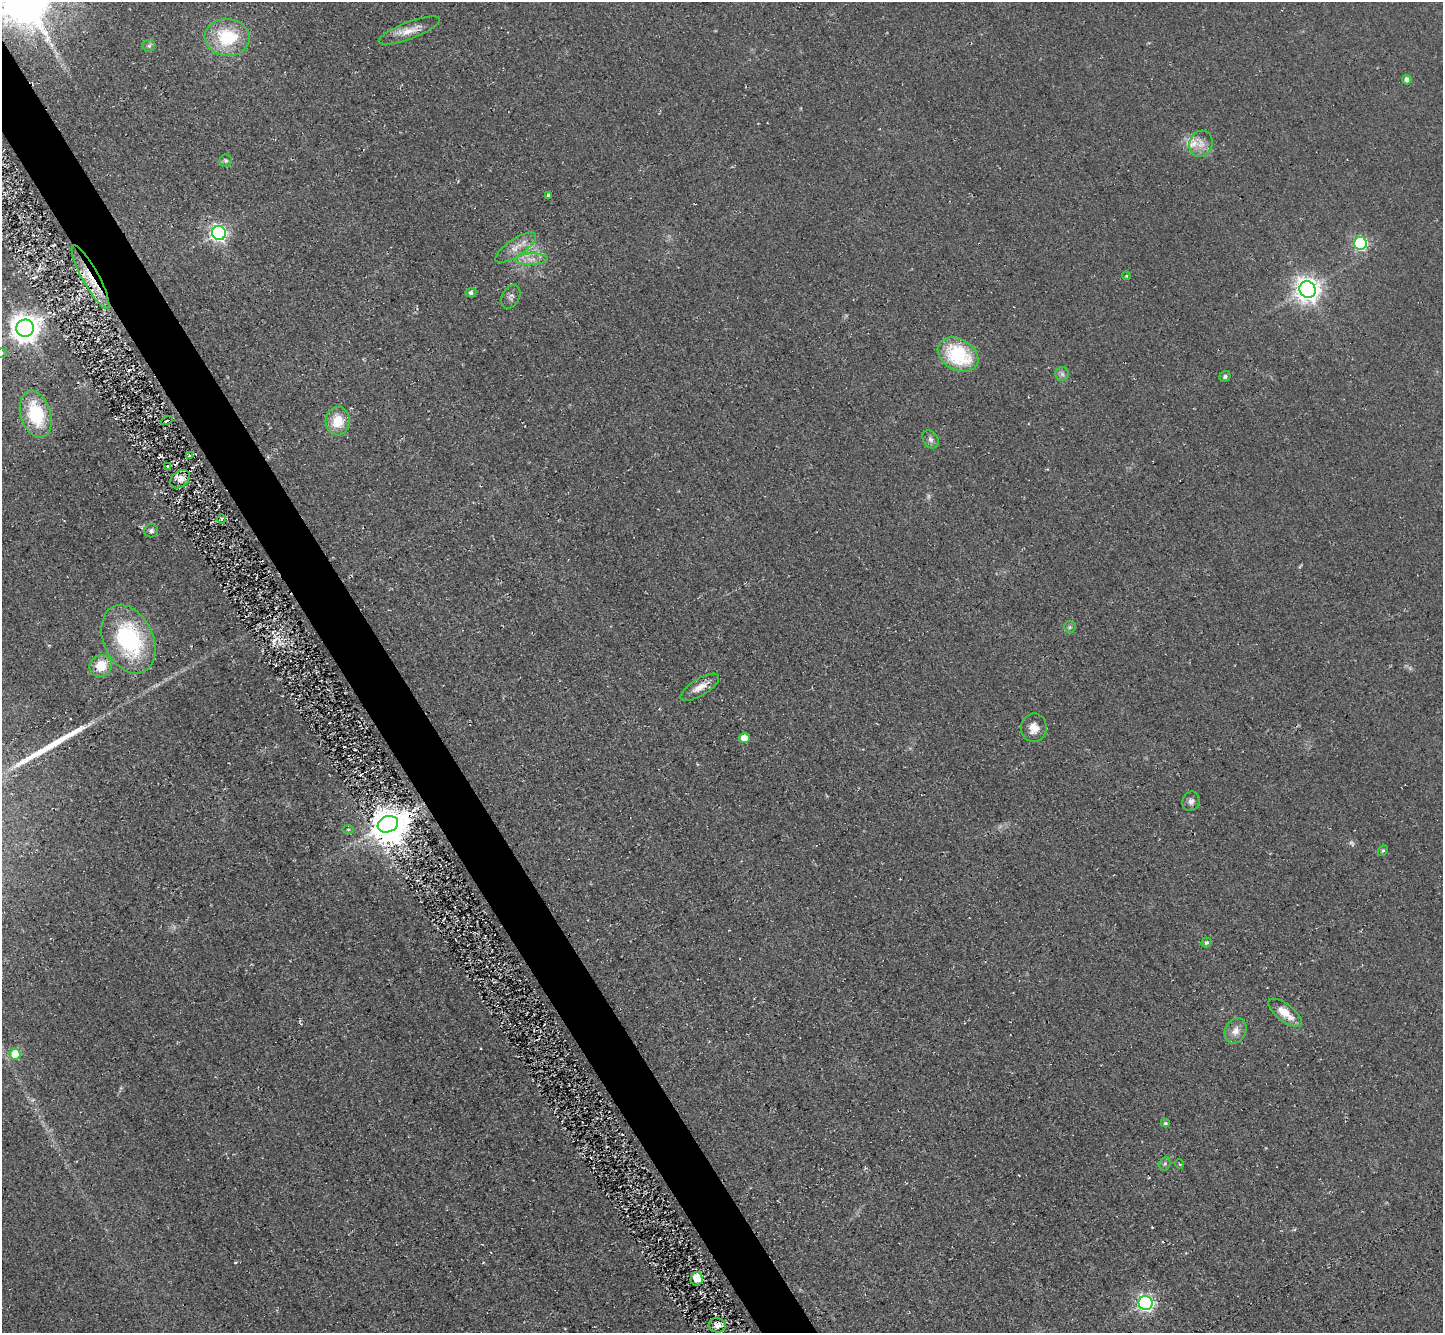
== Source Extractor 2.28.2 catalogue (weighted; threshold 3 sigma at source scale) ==
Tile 11 of 4 x 4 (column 3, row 3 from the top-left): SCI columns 2942-4382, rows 1649-2979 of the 5844 x 5824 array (HDU 1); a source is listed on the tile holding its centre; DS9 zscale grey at full resolution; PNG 1445 x 1335 px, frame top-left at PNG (2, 2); each listed source drawn as its Kron ellipse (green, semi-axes under 4 px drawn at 4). Shown black and unused: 4% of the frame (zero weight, under 2 of 3 exposures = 3% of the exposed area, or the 3 px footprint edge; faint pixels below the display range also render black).
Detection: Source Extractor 2.28.2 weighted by HDU 2 'WHT'; one run over the whole footprint, this tile lists its part. Background 0.0372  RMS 0.013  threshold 0.0565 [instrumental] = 3 sigma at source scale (4.5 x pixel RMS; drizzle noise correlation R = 1.50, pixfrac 1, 0.05/0.05 arcsec/px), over >= 5 px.
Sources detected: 56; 2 too faint to see at this stretch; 1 inside a brighter object's white glare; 1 cosmic-ray / hot-pixel residue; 1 long thin detection or spike segment (spike, bleed or trail) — neither listed nor drawn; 1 inside a brighter listed object's ellipse — not listed separately; the other 50 listed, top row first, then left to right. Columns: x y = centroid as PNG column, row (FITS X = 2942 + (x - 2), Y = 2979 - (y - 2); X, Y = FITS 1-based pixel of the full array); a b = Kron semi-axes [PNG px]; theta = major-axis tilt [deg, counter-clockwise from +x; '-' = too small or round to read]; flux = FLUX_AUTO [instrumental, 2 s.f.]
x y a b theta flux
409 30 32 8 21 17
227 37 22 18 -5 68
149 46 6 6 - 2.6
1407 80 5 4 - 5.3
1201 144 13 11 65 12
226 161 6 6 - 2.7
549 195 3 3 - 2.1
219 233 7 7 - 400
1360 243 6 6 - 170
516 248 24 8 34 14
531 259 16 5 2 9.6
1126 276 4 4 - 1.2
90 277 36 8 -61 34
1308 290 8 8 - 1100
471 293 5 5 - 4
511 297 13 8 62 5.2
25 328 9 8 - 1800
2 353 5 4 - 1.5
958 355 22 15 -30 85
1062 374 7 6 - 3.5
1225 376 6 5 - 2.8
36 414 24 15 -73 72
167 421 6 2 21 1.8
338 421 14 12 87 27
930 439 10 7 -58 4.7
190 456 3 3 - 16
168 467 3 3 - 8.6
180 479 11 8 39 9.8
221 519 4 3 - 2.6
151 531 7 6 - 3.8
1070 627 6 5 - 2.2
128 639 36 24 -65 150
101 666 11 10 - 27
700 687 22 8 32 13
1034 728 14 13 - 13
744 738 5 5 - 21
1191 801 10 8 62 5.4
388 824 10 8 19 2300
348 830 5 3 - 1.4
1383 851 5 4 - 1.9
1206 942 5 4 - 2.7
1285 1013 20 8 -38 21
1236 1031 13 10 63 10
15 1054 5 5 - 38
1165 1123 4 4 - 1.7
1165 1164 7 5 69 2.7
1179 1164 5 3 - 0.96
697 1279 7 6 - 18
1146 1303 7 7 - 360
717 1325 8 7 - 7.1
Overlapping masked pixels (flux is a lower limit): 2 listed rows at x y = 90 277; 388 824
Isophote crosses this tile's border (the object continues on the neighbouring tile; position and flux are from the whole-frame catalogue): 2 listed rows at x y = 2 353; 15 1054